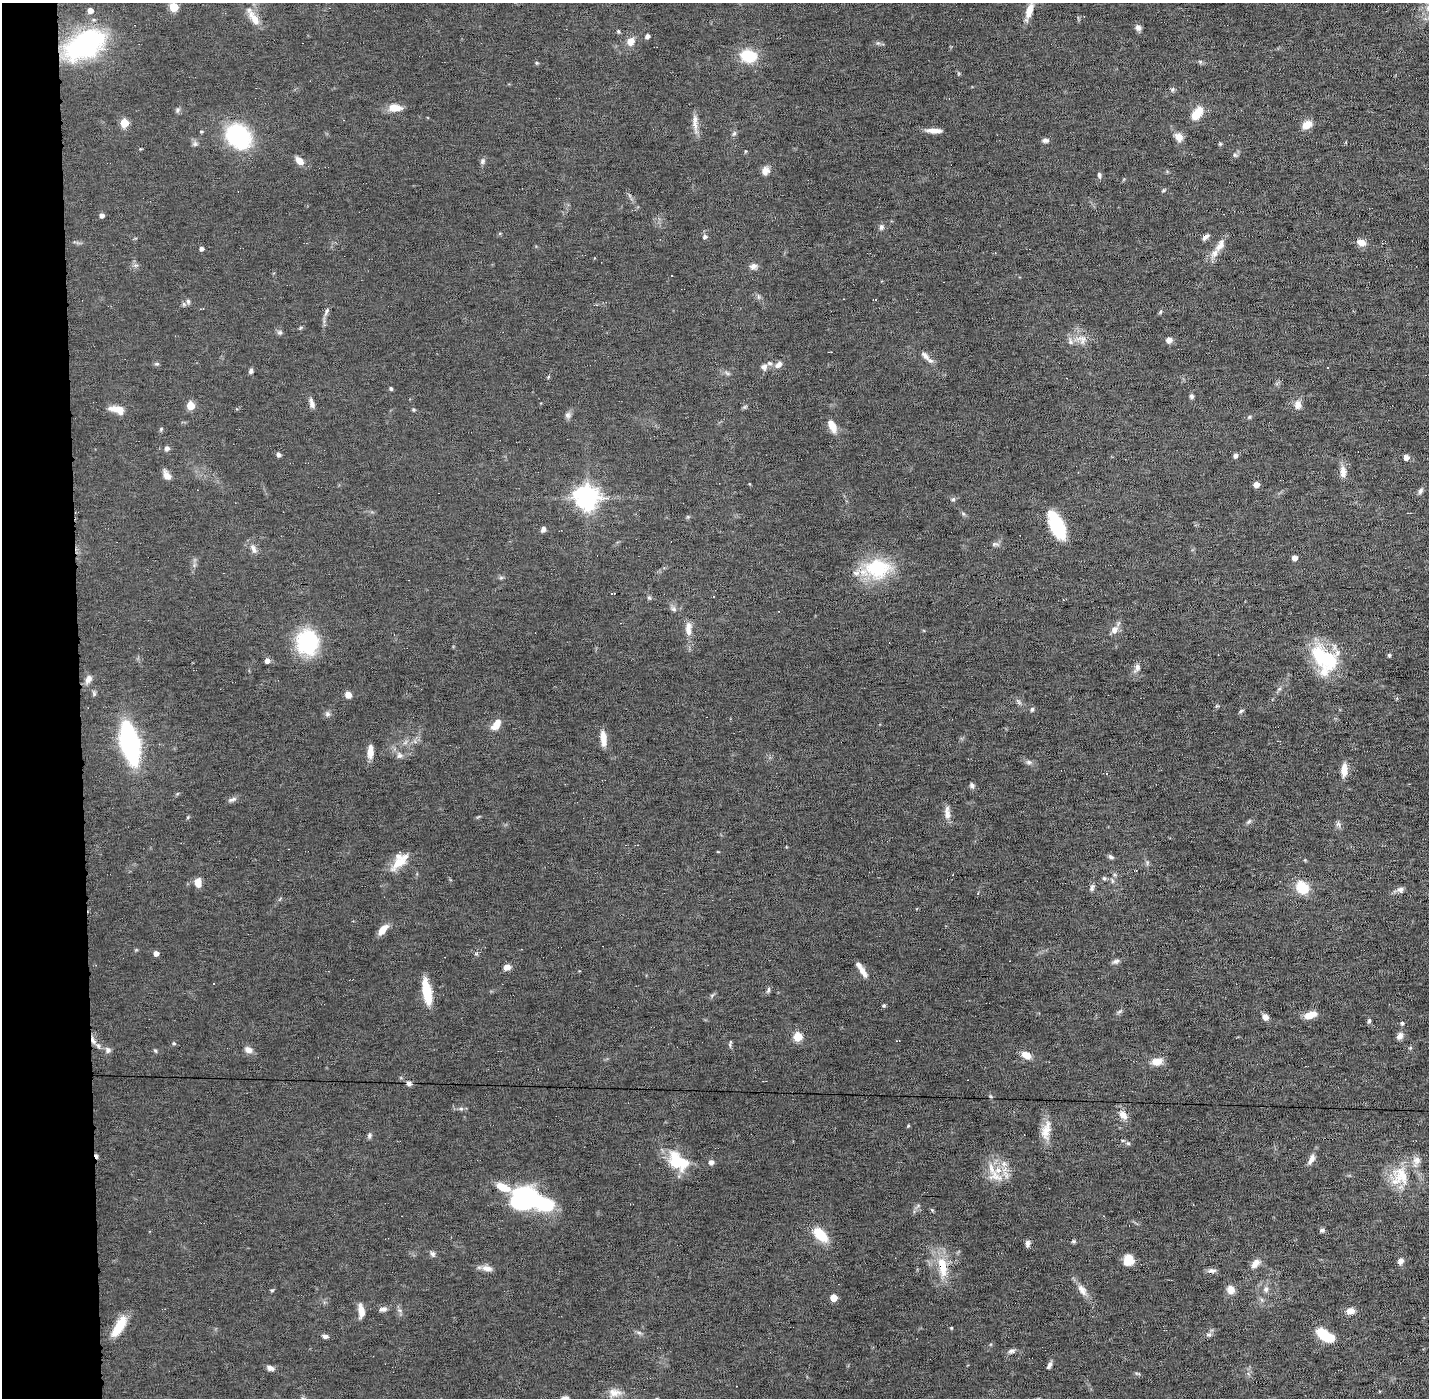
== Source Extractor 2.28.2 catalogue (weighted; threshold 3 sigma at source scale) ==
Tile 4 of 3 x 3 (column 1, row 2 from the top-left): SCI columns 1-1427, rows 1427-2822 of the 4280 x 4250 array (HDU 1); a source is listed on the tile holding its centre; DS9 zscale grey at full resolution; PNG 1431 x 1400 px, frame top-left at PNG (2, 3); no overlay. Shown black and unused: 5% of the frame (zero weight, under 11 of 22 exposures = <1% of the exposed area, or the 3 px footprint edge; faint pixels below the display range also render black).
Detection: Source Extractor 2.28.2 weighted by HDU 2 'WHT'; one run over the whole footprint, this tile lists its part. Background 0.121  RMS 0.0031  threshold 0.0126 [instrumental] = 3 sigma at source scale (4.09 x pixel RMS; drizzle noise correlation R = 1.36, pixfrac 0.8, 0.05/0.05 arcsec/px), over >= 5 px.
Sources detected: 206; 3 inside a brighter object's white glare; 6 cosmic-ray / hot-pixel residue — not listed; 8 inside a brighter listed object's ellipse — not listed separately; the other 189 listed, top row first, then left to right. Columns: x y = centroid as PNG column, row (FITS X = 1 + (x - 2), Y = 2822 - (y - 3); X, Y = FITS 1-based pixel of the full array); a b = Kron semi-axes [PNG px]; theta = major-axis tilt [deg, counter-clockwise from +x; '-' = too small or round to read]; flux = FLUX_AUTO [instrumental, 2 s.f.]
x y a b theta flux
174 7 5 5 - 12
90 10 5 5 - 2.2
1029 11 20 8 72 3.7
254 18 25 8 -57 3.8
1138 28 8 7 - 1
618 31 5 4 - 0.48
647 36 4 4 - 1.1
631 41 10 8 58 2.4
85 45 49 28 29 37
748 56 13 10 -12 12
1200 62 6 5 - 0.46
537 63 5 4 - 0.35
1172 89 6 6 - 0.6
395 108 16 9 1 3.1
177 110 8 5 61 0.61
1197 114 14 8 49 5.9
124 123 5 5 - 11
695 124 18 7 -81 2.2
1307 125 12 9 30 2.7
934 130 17 5 -2 2.4
201 132 4 4 - 0.37
734 134 8 5 62 0.6
239 137 16 12 -44 45
1179 137 10 8 -48 2.4
1045 140 9 6 -7 0.82
195 144 8 6 69 0.77
1220 144 5 4 - 0.31
745 151 5 3 - 0.24
1235 155 6 5 - 0.53
299 161 9 6 -45 2.5
482 161 8 6 79 0.76
765 171 11 10 - 1.7
1099 175 8 4 -78 0.65
1163 191 6 3 19 0.33
102 215 5 4 - 1.1
881 227 8 6 75 0.81
705 237 6 5 - 0.77
1205 237 11 5 41 1
1361 242 11 7 -20 2.1
1220 245 19 9 59 2.9
201 248 4 4 - 1
136 265 7 4 17 0.53
753 266 10 8 12 1.2
188 301 8 6 -75 0.71
326 311 12 5 68 0.96
1160 311 7 4 70 0.43
280 332 9 4 0 0.55
1081 339 17 12 -21 3.3
1169 340 7 6 - 1.5
925 355 15 7 -48 1.6
157 364 6 4 2 0.51
778 365 10 7 38 1.5
764 367 9 8 - 1.4
251 371 6 5 - 0.78
727 373 8 4 -45 0.54
548 377 5 3 - 0.26
391 389 5 4 - 0.45
1192 396 6 5 - 0.59
312 403 13 6 -73 1.2
190 405 5 5 - 7.9
1298 405 10 9 - 2
117 410 18 8 -17 3.4
568 415 9 7 75 0.99
1249 417 5 5 - 0.4
832 426 15 8 -63 3.2
161 429 6 4 47 0.35
167 448 6 6 - 0.89
278 455 5 4 - 0.77
1235 456 6 5 - 0.85
1406 458 6 5 - 1.2
1343 472 15 7 -86 2.3
167 476 11 7 -58 2
1256 484 5 4 - 2.8
1420 491 9 6 59 0.77
587 497 8 8 - 230
953 499 6 5 - 0.54
963 513 6 4 -20 0.41
1057 525 31 14 -66 14
543 529 7 5 63 0.98
995 544 11 6 4 0.78
253 549 13 6 -62 1.5
1294 558 5 4 - 1.8
877 568 35 26 0 17
649 598 6 5 - 0.45
674 609 8 6 -17 0.83
688 629 19 8 90 2.7
1114 630 11 8 58 1.8
307 642 18 17 - 31
1389 655 4 4 - 0.45
1324 658 38 23 -34 19
267 661 5 4 - 1.6
1137 668 11 7 74 1.3
88 679 11 7 60 1.7
1279 689 6 4 19 0.43
348 695 7 6 - 2
1032 709 5 5 - 0.67
1241 711 7 4 37 0.47
328 714 7 7 - 0.83
496 724 15 8 53 2.9
603 738 17 6 -85 3.2
130 743 26 11 -77 76
370 752 14 6 88 2.7
399 755 9 8 - 1
1029 762 8 5 -26 0.8
1344 770 15 8 87 2.8
972 786 7 6 - 0.81
232 799 12 5 19 0.96
947 813 17 7 -88 2.1
188 817 6 3 72 0.31
1249 822 10 4 45 0.6
1338 824 9 6 -74 0.79
1111 857 8 5 -29 0.64
1305 860 4 4 - 0.26
399 862 24 9 41 5.3
1104 878 5 5 - 0.51
1112 880 7 4 -47 0.57
198 883 9 7 -81 3
1092 888 11 5 75 0.81
1302 888 15 11 -60 6.9
1400 889 9 6 7 1.3
382 930 13 6 52 3.1
156 953 5 4 - 1.8
476 953 7 4 47 0.47
1116 961 10 6 18 0.84
507 967 7 6 - 1.8
863 972 16 6 -59 2.1
214 983 2 2 - 0.21
768 990 8 4 89 0.55
427 992 26 8 -79 8.6
884 1006 5 4 - 0.37
1119 1011 8 4 19 0.5
1310 1015 14 7 19 3.4
1265 1017 7 5 -53 1.8
1369 1021 7 5 73 0.57
1402 1023 5 5 - 0.54
1400 1036 10 7 56 1.3
797 1037 5 5 - 12
93 1040 13 6 -70 1.8
174 1043 5 4 - 0.38
730 1045 8 4 -87 0.45
108 1050 8 7 - 1
248 1050 10 7 -29 1.7
155 1051 6 4 -45 0.4
1026 1055 11 7 -24 2.9
1156 1062 12 10 13 2.8
409 1083 7 6 - 0.9
461 1109 6 5 - 0.56
1123 1115 13 9 -42 2.3
908 1126 4 3 - 0.29
1046 1130 27 11 78 4.1
369 1135 7 6 - 0.64
1128 1143 6 5 - 0.48
1312 1159 14 6 63 1.9
676 1161 29 17 -61 9.7
711 1162 5 5 - 1.4
995 1176 23 14 -21 5
1401 1176 31 23 -54 10
503 1187 24 8 -21 5.5
525 1199 21 16 21 45
932 1210 6 4 -45 0.33
1322 1230 6 5 - 0.67
820 1235 16 9 -44 8.6
1074 1241 6 5 - 0.44
1027 1243 8 5 87 1.1
433 1254 8 6 -57 0.76
1128 1260 10 10 - 4.4
1401 1261 8 6 66 1.5
1255 1264 14 8 48 2
943 1267 32 12 -81 7.4
487 1268 15 7 -7 1.8
1212 1270 12 5 -3 1.1
1266 1289 8 6 89 0.96
272 1290 6 4 18 0.33
1082 1290 17 9 -58 2.5
1231 1290 10 9 - 2.3
834 1298 5 5 - 5.5
383 1309 10 6 10 1.1
361 1311 16 7 -85 2.7
1350 1311 11 8 6 1.7
119 1326 25 9 59 6.8
951 1328 4 3 - 0.27
639 1333 7 4 -19 0.56
1323 1334 13 8 -46 8.7
1209 1335 8 5 -5 0.69
325 1336 7 5 -8 0.91
1011 1351 9 6 28 0.9
1049 1365 9 4 61 0.86
270 1368 10 6 -18 1.2
614 1393 18 10 4 2.8
Overlapping masked pixels (flux is a lower limit): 2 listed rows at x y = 93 1040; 943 1267